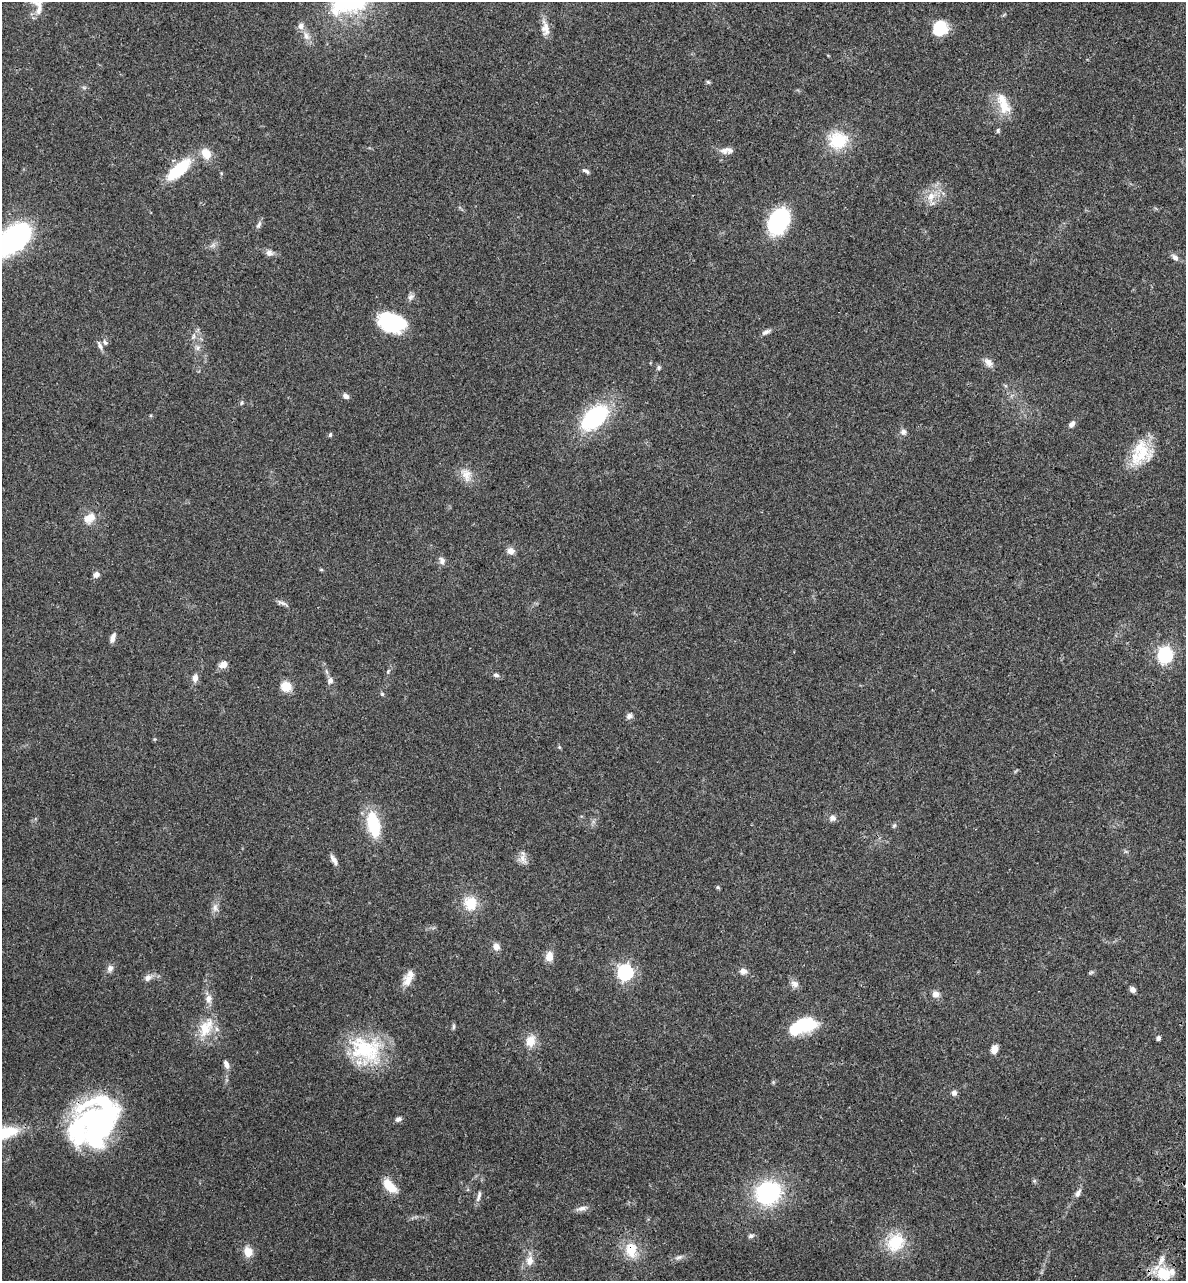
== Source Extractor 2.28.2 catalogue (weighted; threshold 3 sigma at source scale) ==
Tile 6 of 4 x 4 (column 2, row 2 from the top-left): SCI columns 1506-2689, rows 2749-4027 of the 5496 x 5492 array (HDU 1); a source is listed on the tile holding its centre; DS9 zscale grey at full resolution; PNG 1188 x 1283 px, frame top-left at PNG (2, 2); no overlay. Shown black and unused: <1% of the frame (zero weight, under 3 of 4 exposures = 13% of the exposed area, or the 3 px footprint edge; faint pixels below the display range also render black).
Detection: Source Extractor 2.28.2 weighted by HDU 2 'WHT'; one run over the whole footprint, this tile lists its part. Background 0.0647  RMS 0.0058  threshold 0.0259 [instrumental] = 3 sigma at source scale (4.5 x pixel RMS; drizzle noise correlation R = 1.50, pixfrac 1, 0.05/0.05 arcsec/px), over >= 5 px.
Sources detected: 108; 2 inside a brighter object's white glare — not listed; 7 inside a brighter listed object's ellipse — not listed separately; the other 99 listed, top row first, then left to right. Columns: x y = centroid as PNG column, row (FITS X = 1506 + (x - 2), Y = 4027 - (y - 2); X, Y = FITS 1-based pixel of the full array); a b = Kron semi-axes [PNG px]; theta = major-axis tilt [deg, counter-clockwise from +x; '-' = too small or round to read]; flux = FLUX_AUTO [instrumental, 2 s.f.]
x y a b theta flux
349 3 54 27 15 58
39 7 27 10 -88 6.9
545 28 21 10 -80 5.4
940 28 13 12 - 22
306 36 13 8 -66 3.6
708 82 6 4 -44 0.76
84 87 7 4 -19 0.84
1004 106 24 16 -59 12
998 130 6 5 - 0.86
838 141 21 18 2 23
724 151 13 8 -3 3.1
206 153 13 11 -54 7.3
179 170 29 11 41 29
586 171 10 4 -29 1.4
931 196 16 12 63 8
778 221 18 13 64 79
259 225 12 5 64 1.7
14 239 36 19 39 110
213 245 9 5 32 1.7
269 253 10 9 - 2.4
1175 257 10 6 -42 2.3
411 297 9 8 - 2
393 323 28 17 -13 42
766 332 11 5 29 2.1
193 336 10 5 69 1.7
105 342 8 5 -60 1.3
100 346 12 5 -63 2
198 348 8 6 37 1.7
988 362 12 8 -50 3.6
658 368 6 5 - 1.2
345 396 8 6 -35 2
242 403 7 3 81 0.76
594 418 33 19 42 55
1072 424 8 6 49 2.3
903 432 8 8 - 2
330 435 5 4 - 0.86
1141 451 34 24 -79 20
466 474 20 14 -69 6.6
89 518 17 12 38 6.8
511 551 8 7 - 3.6
442 561 11 8 -73 2.3
321 570 5 3 - 0.53
96 575 8 7 - 2.2
282 603 15 5 -23 1.9
112 638 11 5 69 2.8
1165 655 7 6 - 150
223 664 10 8 23 3.9
388 671 7 4 65 0.95
496 675 9 5 -8 1.5
195 678 9 6 85 3
330 681 8 7 - 2.3
286 686 10 9 - 9.8
382 694 5 5 - 0.75
629 716 9 7 50 1.9
559 747 5 4 - 0.63
832 818 8 8 - 2.3
373 824 21 10 -78 34
894 826 7 5 53 0.89
523 858 14 9 -64 3.7
334 860 16 6 -60 2.7
718 887 6 4 -21 0.72
470 903 17 15 -70 12
215 908 13 7 79 2.9
496 947 9 8 - 3.3
549 956 10 8 83 5.9
110 968 10 8 66 2.5
743 971 10 8 1 2.5
625 972 7 6 - 140
1091 972 7 4 30 0.81
148 978 10 7 28 3.1
407 981 17 12 81 5.4
795 984 11 8 -25 2.8
1133 990 7 5 -51 2.3
936 994 8 8 - 3.4
209 999 12 9 88 3.7
804 1025 28 14 19 30
453 1027 7 4 85 0.98
205 1029 29 16 71 15
1158 1038 4 4 - 1.7
530 1041 15 12 80 7.2
366 1049 45 31 -22 42
994 1049 8 6 70 5
226 1064 10 6 -66 2.7
954 1093 7 7 - 2
398 1119 7 6 - 1.7
97 1122 51 35 54 130
5 1133 30 15 14 25
389 1186 18 9 -45 11
768 1193 23 20 24 61
1078 1193 10 6 62 2.6
479 1196 17 5 75 2.3
582 1208 16 6 15 2.7
751 1236 7 6 - 1.3
895 1242 23 19 53 20
631 1250 20 14 -85 13
248 1252 12 10 -67 6.3
679 1257 12 5 16 2
529 1260 15 10 78 5.1
1163 1274 19 15 -20 15
Overlapping masked pixels (flux is a lower limit): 2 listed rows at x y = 97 1122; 631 1250
Isophote crosses this tile's border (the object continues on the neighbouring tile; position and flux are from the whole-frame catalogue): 4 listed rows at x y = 349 3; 39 7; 14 239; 5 1133